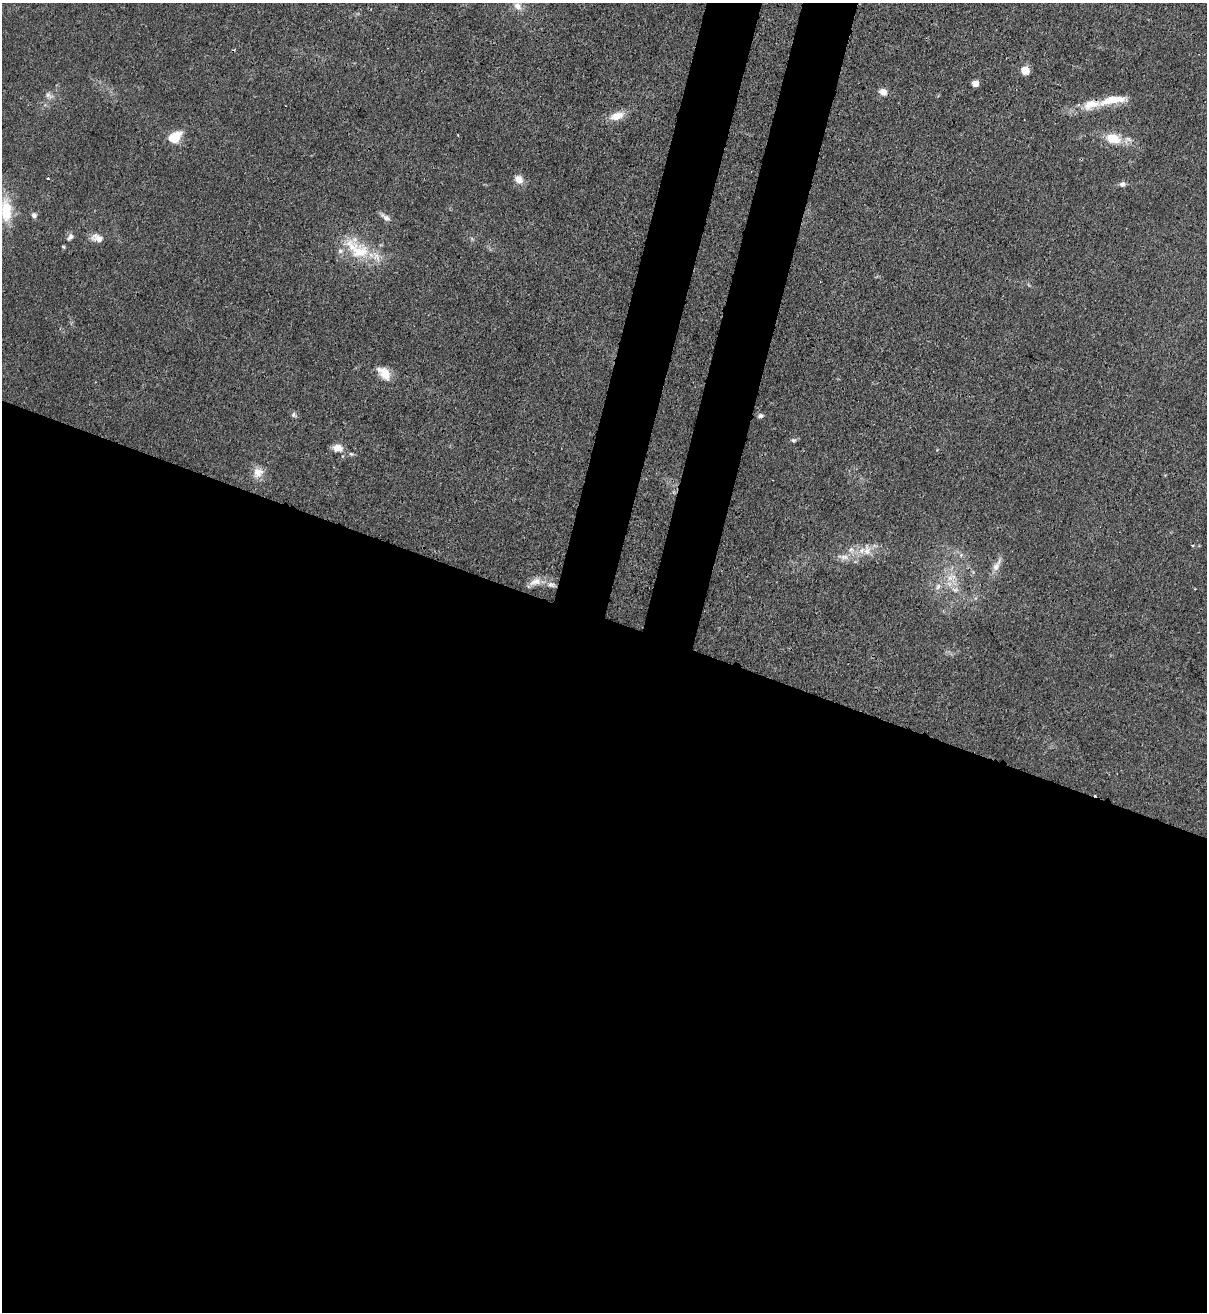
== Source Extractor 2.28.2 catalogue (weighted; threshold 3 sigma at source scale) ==
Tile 14 of 4 x 4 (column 2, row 4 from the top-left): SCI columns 1551-2755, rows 32-1341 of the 5386 x 5315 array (HDU 1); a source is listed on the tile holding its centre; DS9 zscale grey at full resolution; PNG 1209 x 1314 px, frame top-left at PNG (2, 3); no overlay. Shown black and unused: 57% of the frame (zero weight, under 3 of 4 exposures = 7% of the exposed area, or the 3 px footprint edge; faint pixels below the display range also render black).
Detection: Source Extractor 2.28.2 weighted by HDU 2 'WHT'; one run over the whole footprint, this tile lists its part. Background 0.0226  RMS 0.0029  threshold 0.013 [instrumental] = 3 sigma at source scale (4.5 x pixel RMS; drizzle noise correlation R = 1.50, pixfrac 1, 0.05/0.05 arcsec/px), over >= 5 px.
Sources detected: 35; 2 inside a brighter listed object's ellipse — not listed separately; the other 33 listed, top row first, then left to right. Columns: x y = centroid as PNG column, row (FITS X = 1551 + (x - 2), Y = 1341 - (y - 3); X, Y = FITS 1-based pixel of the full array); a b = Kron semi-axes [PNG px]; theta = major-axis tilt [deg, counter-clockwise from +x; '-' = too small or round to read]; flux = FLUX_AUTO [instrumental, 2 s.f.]
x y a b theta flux
518 6 13 9 -40 2.2
1025 70 5 5 - 12
975 84 5 4 - 5.1
883 92 8 7 - 2
49 95 13 6 -31 1.1
1113 100 41 10 10 7.1
617 116 18 9 17 3.8
175 137 12 8 40 7.7
1113 138 21 13 -15 6.2
48 178 3 2 - 0.24
519 179 10 8 -42 2.4
1122 184 6 5 - 1.2
6 210 25 12 -89 9.7
34 215 7 6 - 0.84
386 217 15 6 -34 1.4
70 237 10 7 61 1
97 238 16 9 -17 2.4
359 252 34 25 -29 13
384 373 19 11 -47 4.2
294 415 7 6 - 0.71
761 416 7 6 - 0.76
793 440 7 5 -17 0.53
337 448 10 8 -3 2.8
258 473 14 12 54 3
851 550 7 7 - 1.1
867 550 17 9 89 2.5
844 557 18 6 -6 2.2
997 565 22 7 60 2.2
950 578 13 8 30 2.8
535 582 18 10 20 2.7
551 585 12 7 -8 1.6
938 587 9 6 63 1.1
955 590 9 5 -28 1.1
Isophote crosses this tile's border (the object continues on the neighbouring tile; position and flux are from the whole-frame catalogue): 1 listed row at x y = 6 210